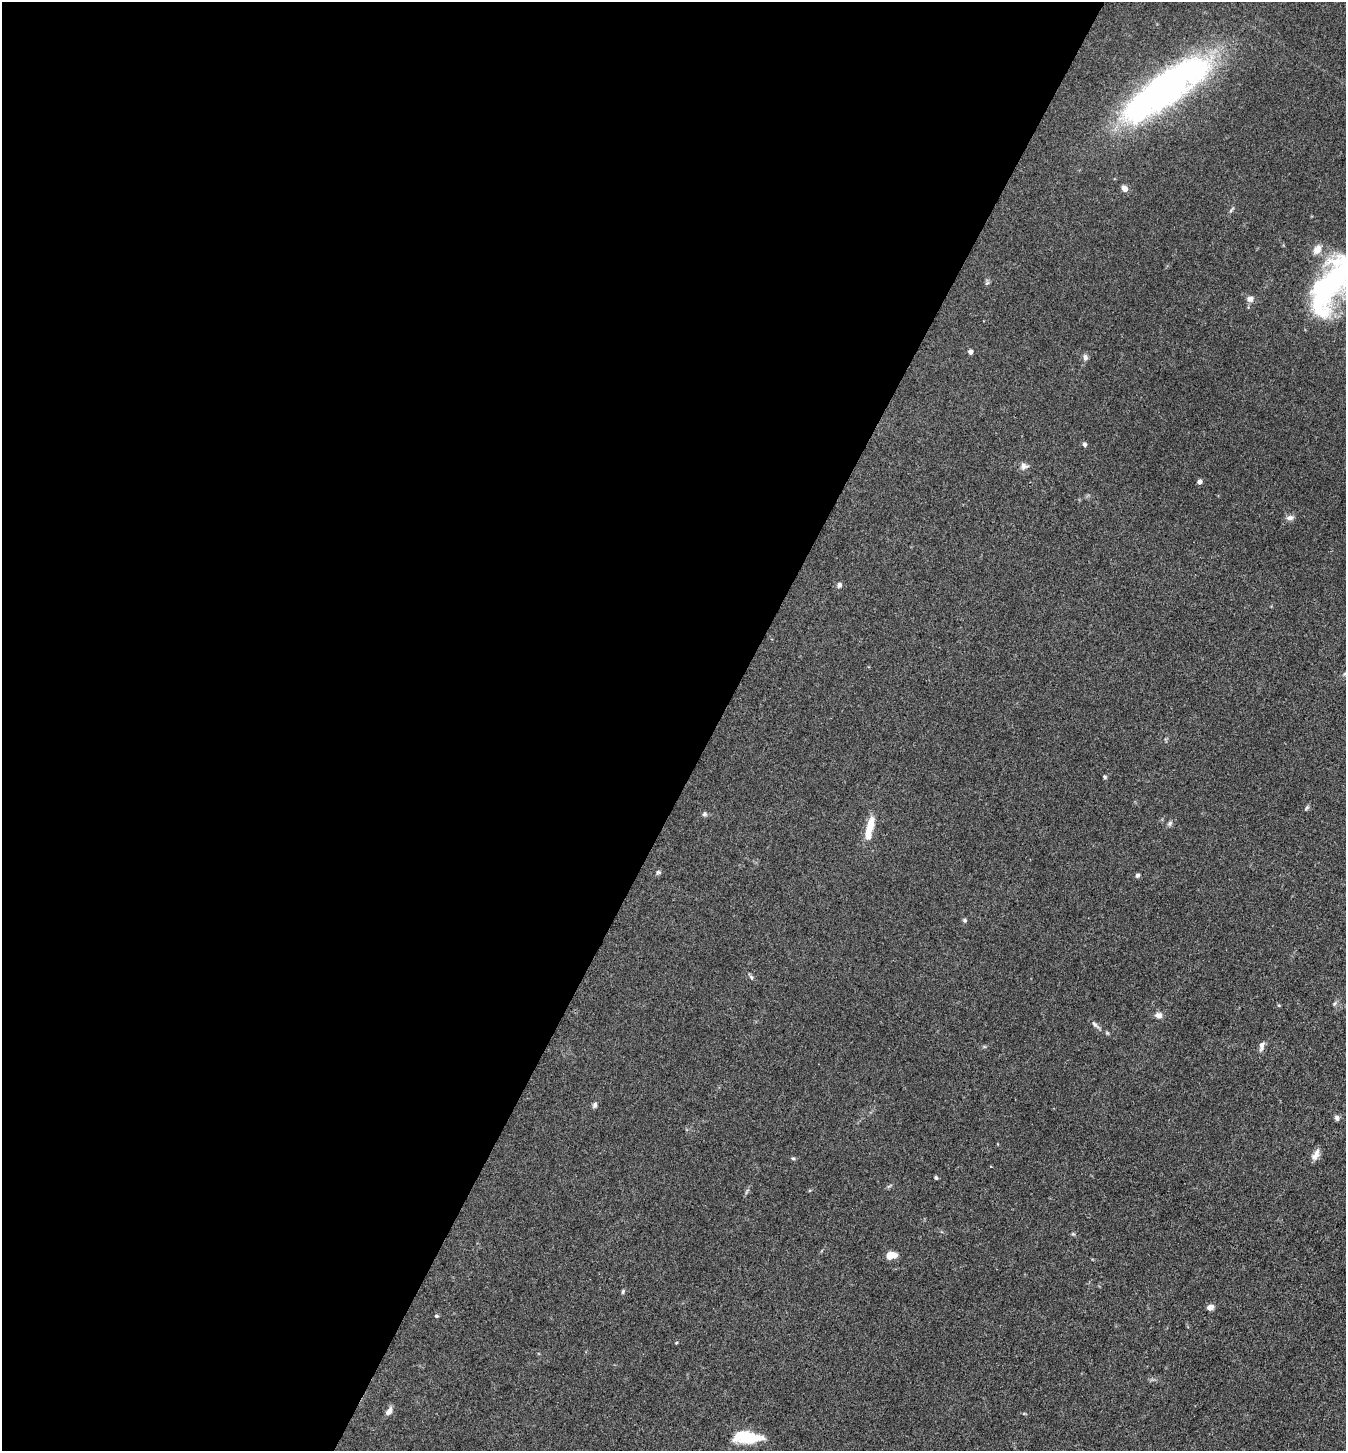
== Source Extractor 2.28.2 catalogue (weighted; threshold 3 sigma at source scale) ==
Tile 5 of 4 x 4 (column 1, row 2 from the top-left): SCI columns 287-1630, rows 2903-4351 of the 5809 x 5802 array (HDU 1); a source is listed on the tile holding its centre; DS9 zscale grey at full resolution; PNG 1348 x 1453 px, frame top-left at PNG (2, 2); no overlay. Shown black and unused: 53% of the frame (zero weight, under 3 of 4 exposures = <1% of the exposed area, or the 3 px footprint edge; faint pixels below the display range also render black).
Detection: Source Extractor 2.28.2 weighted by HDU 2 'WHT'; one run over the whole footprint, this tile lists its part. Background 0.0789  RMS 0.0063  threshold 0.0282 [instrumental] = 3 sigma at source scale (4.5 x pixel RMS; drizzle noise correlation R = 1.50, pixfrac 1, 0.05/0.05 arcsec/px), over >= 5 px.
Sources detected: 45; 3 inside a brighter object's white glare — not listed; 2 inside a brighter listed object's ellipse — not listed separately; the other 40 listed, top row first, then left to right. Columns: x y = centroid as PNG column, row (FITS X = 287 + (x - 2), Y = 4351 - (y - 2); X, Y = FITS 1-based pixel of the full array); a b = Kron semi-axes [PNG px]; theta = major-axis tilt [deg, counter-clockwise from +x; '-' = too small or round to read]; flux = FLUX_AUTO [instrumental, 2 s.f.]
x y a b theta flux
1166 89 91 26 36 290
1124 188 6 5 - 4.3
1231 210 10 3 51 1
1317 249 13 9 54 5.2
987 283 8 4 36 1
1332 285 68 28 63 120
1250 299 8 6 -8 3.3
970 352 4 4 - 3
1085 357 8 6 -79 2
1084 444 5 5 - 1.5
1024 466 11 9 6 2.9
1199 481 4 4 - 3
1290 518 9 7 9 2.7
839 585 6 6 - 1.8
1105 777 5 4 - 0.93
1307 808 9 4 51 1
704 814 7 5 1 1.2
1170 823 8 5 42 1.4
870 826 21 8 74 12
658 872 7 5 64 1.2
1137 875 6 5 - 1.2
965 920 5 5 - 1.2
751 977 7 5 -58 1.1
1335 1003 7 4 70 1
1158 1015 9 7 -1 2.9
1095 1024 14 5 -46 2.1
1261 1046 13 6 77 2.8
595 1105 7 5 68 1.6
1337 1118 7 6 - 1.9
1316 1152 14 7 76 3.3
793 1158 5 5 - 0.84
936 1178 5 3 - 0.94
747 1191 12 3 59 1.1
891 1255 10 7 7 7.4
623 1292 6 4 85 0.95
1210 1307 7 6 - 3.4
436 1316 5 4 - 0.8
676 1343 5 3 - 0.51
389 1411 11 6 58 3.1
746 1436 24 15 3 16
Isophote crosses this tile's border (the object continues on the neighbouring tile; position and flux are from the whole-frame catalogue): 1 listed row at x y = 1332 285